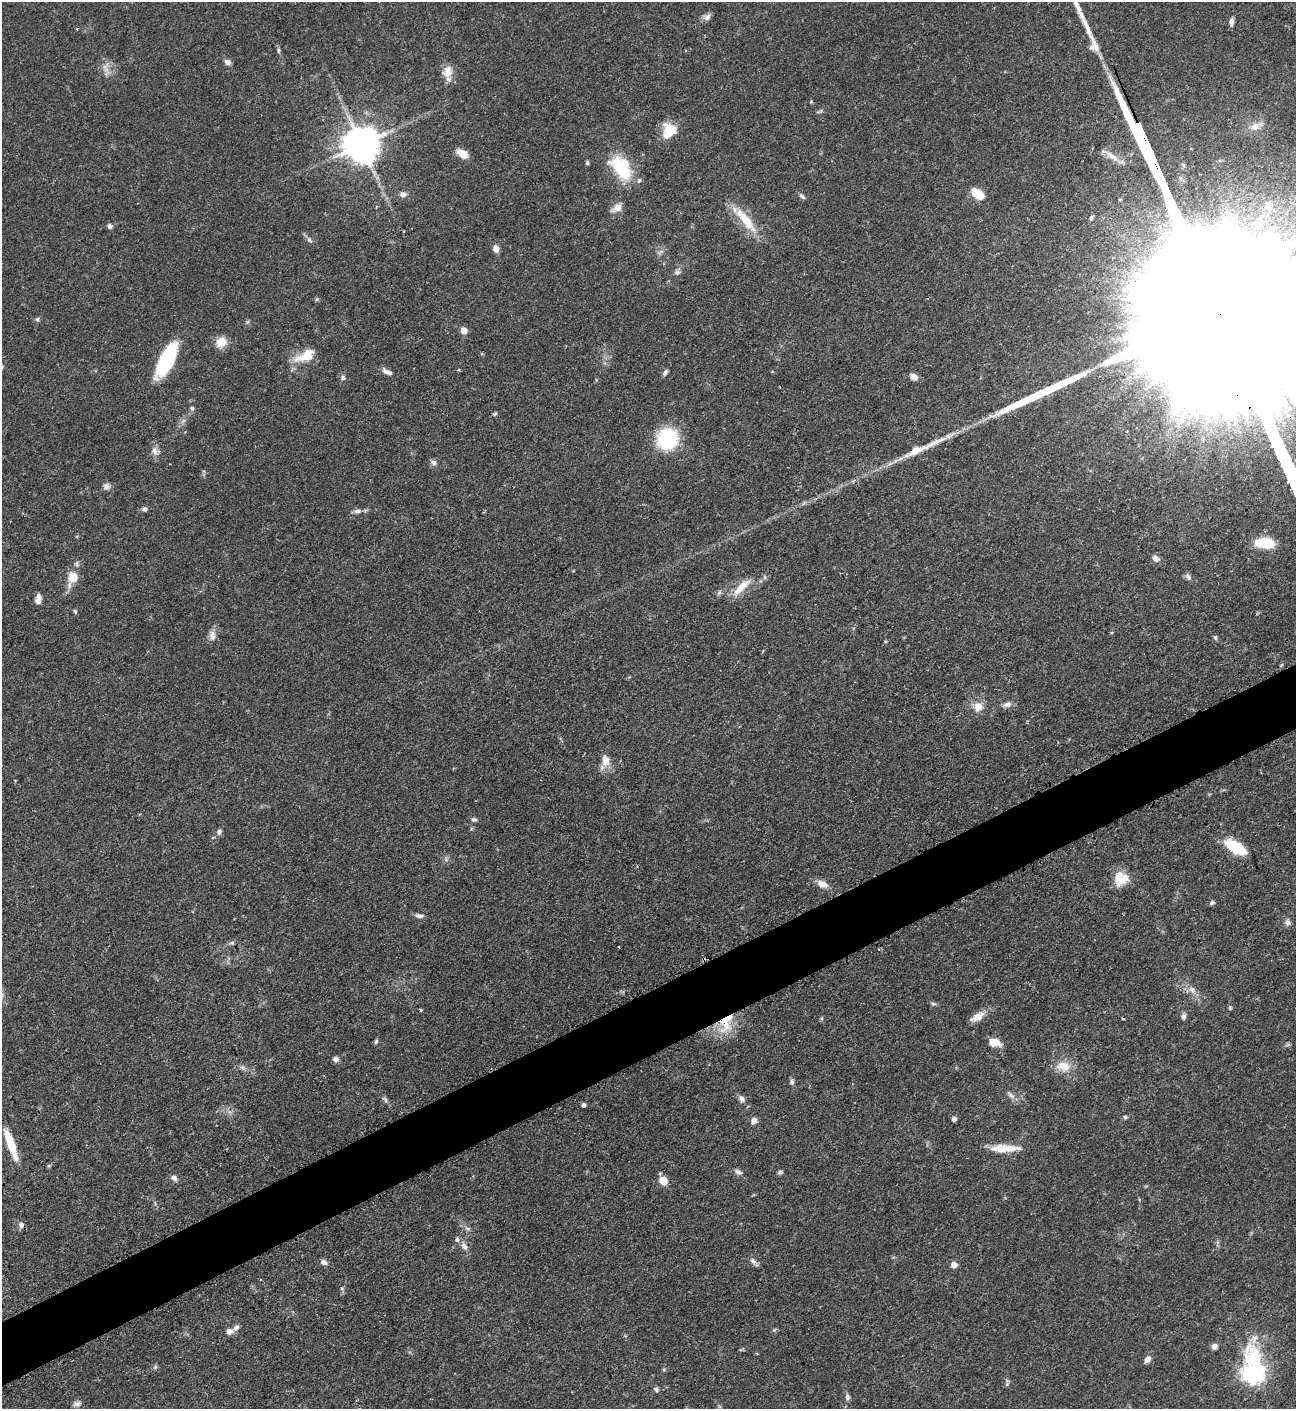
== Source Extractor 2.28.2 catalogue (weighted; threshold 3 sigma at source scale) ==
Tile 7 of 4 x 4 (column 3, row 2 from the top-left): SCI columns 2881-4174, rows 2826-4232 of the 5630 x 5648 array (HDU 1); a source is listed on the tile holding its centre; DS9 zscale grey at full resolution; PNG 1298 x 1411 px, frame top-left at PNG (2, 2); no overlay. Shown black and unused: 5% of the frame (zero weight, under 3 of 4 exposures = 1% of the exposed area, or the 3 px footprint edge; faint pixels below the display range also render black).
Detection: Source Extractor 2.28.2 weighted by HDU 2 'WHT'; one run over the whole footprint, this tile lists its part. Background 0.0528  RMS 0.0031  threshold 0.0141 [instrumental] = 3 sigma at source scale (4.5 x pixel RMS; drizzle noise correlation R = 1.50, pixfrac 1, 0.05/0.05 arcsec/px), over >= 5 px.
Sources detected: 130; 2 too faint to see at this stretch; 1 inside a brighter object's white glare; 1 cosmic-ray / hot-pixel residue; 4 long thin detections or spike segments (spike, bleed or trail) — not listed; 6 inside a brighter listed object's ellipse — not listed separately; the other 116 listed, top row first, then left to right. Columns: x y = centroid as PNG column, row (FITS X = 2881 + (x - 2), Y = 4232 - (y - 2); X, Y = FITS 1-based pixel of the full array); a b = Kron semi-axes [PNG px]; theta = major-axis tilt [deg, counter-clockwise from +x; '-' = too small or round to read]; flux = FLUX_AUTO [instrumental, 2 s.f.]
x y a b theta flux
707 17 11 8 30 1.3
1231 21 9 6 81 1.1
1094 47 17 13 -55 3.3
278 50 8 4 -90 0.59
227 62 9 6 -31 1.2
447 72 16 12 78 3.8
107 73 9 4 37 0.88
811 102 5 3 - 0.31
821 111 6 4 47 0.5
1255 127 13 10 18 2.6
1140 129 12 3 -66 920
669 130 16 13 67 8.6
361 145 10 10 - 860
462 154 12 7 -30 4
1112 156 24 8 -36 3.1
587 163 6 4 75 0.56
621 168 32 18 -53 17
977 193 15 9 -36 6
403 194 8 7 - 1.4
802 196 10 5 -42 0.83
1268 205 14 11 50 3.8
617 208 15 9 37 2.6
1091 218 7 4 64 0.51
746 220 47 11 -50 9.3
109 226 7 6 - 0.92
309 240 9 6 -51 0.87
496 249 8 6 -78 2
661 251 7 4 2 0.73
677 272 8 6 37 1
317 299 6 4 71 0.39
37 319 6 5 - 0.68
247 322 6 4 71 0.46
464 331 7 6 - 2.4
221 342 12 11 - 4.3
305 356 30 13 26 6.6
166 360 34 12 63 26
387 372 14 6 -27 1.6
665 373 8 5 59 0.84
914 377 8 6 -28 2.1
343 378 7 6 - 0.89
192 408 5 4 - 0.65
494 414 6 4 18 0.54
667 439 18 17 - 25
155 451 12 9 -70 1.9
434 462 9 7 -21 1.2
106 486 10 8 -1 1.3
144 509 7 6 - 0.84
357 511 10 6 14 1.2
1265 543 19 10 -5 10
1155 558 9 6 -44 1.5
77 564 9 6 -66 0.89
573 571 4 3 - 0.24
1188 577 9 6 -39 0.97
73 578 11 10 - 5.5
741 587 31 9 44 5.1
719 593 8 5 62 0.78
38 600 9 7 67 1.6
75 612 7 4 -64 0.46
1112 632 5 3 - 0.28
212 636 16 9 -89 2.1
1215 638 6 5 - 0.58
885 641 5 3 - 0.28
1007 704 11 7 2 1.4
978 706 13 12 - 3.4
605 760 15 10 -88 3.6
474 820 7 5 -8 0.74
219 832 8 6 68 0.94
1236 847 22 10 -31 13
1124 879 24 10 46 4.2
822 884 16 9 -26 2.6
1212 903 7 4 31 0.66
419 916 11 5 -11 1.1
1288 922 9 7 -75 1.1
232 943 7 5 7 0.65
1192 990 9 8 - 1.7
933 1004 8 5 -6 0.63
1230 1007 6 4 -70 0.46
421 1010 3 3 - 0.45
1184 1016 9 6 83 0.91
977 1017 18 9 32 3.3
726 1022 28 15 74 11
376 1041 7 4 63 0.55
994 1042 13 8 -14 4.1
336 1059 7 6 - 1.1
1063 1066 20 14 -13 5.2
242 1067 9 7 -21 1
792 1082 8 5 -89 0.87
1011 1095 14 5 -42 1.4
742 1099 8 7 - 1.3
583 1105 4 4 - 0.9
1125 1117 6 5 - 0.55
954 1119 4 4 - 1.3
754 1121 9 6 75 1.5
11 1144 35 8 -70 8.5
1001 1149 29 13 -6 5.4
738 1172 10 6 -23 1.2
780 1172 6 6 - 0.66
174 1178 8 6 -42 1.2
663 1180 7 6 - 5.6
21 1225 8 7 - 1.2
467 1228 9 5 -23 0.94
464 1246 11 7 -64 1.8
753 1261 10 7 -46 1.2
324 1262 9 6 -20 1.3
954 1265 6 5 - 2.4
774 1330 6 4 34 0.45
229 1332 9 7 11 1.8
1214 1346 7 6 - 1.3
1147 1360 8 6 50 1.7
155 1367 5 5 - 0.55
664 1369 6 4 0 0.43
1254 1373 14 8 -85 180
1007 1383 11 5 86 0.71
656 1389 7 6 - 0.75
847 1397 8 6 87 0.97
77 1404 11 7 7 1.3
Overlapping masked pixels (flux is a lower limit): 3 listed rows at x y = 1140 129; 361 145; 726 1022